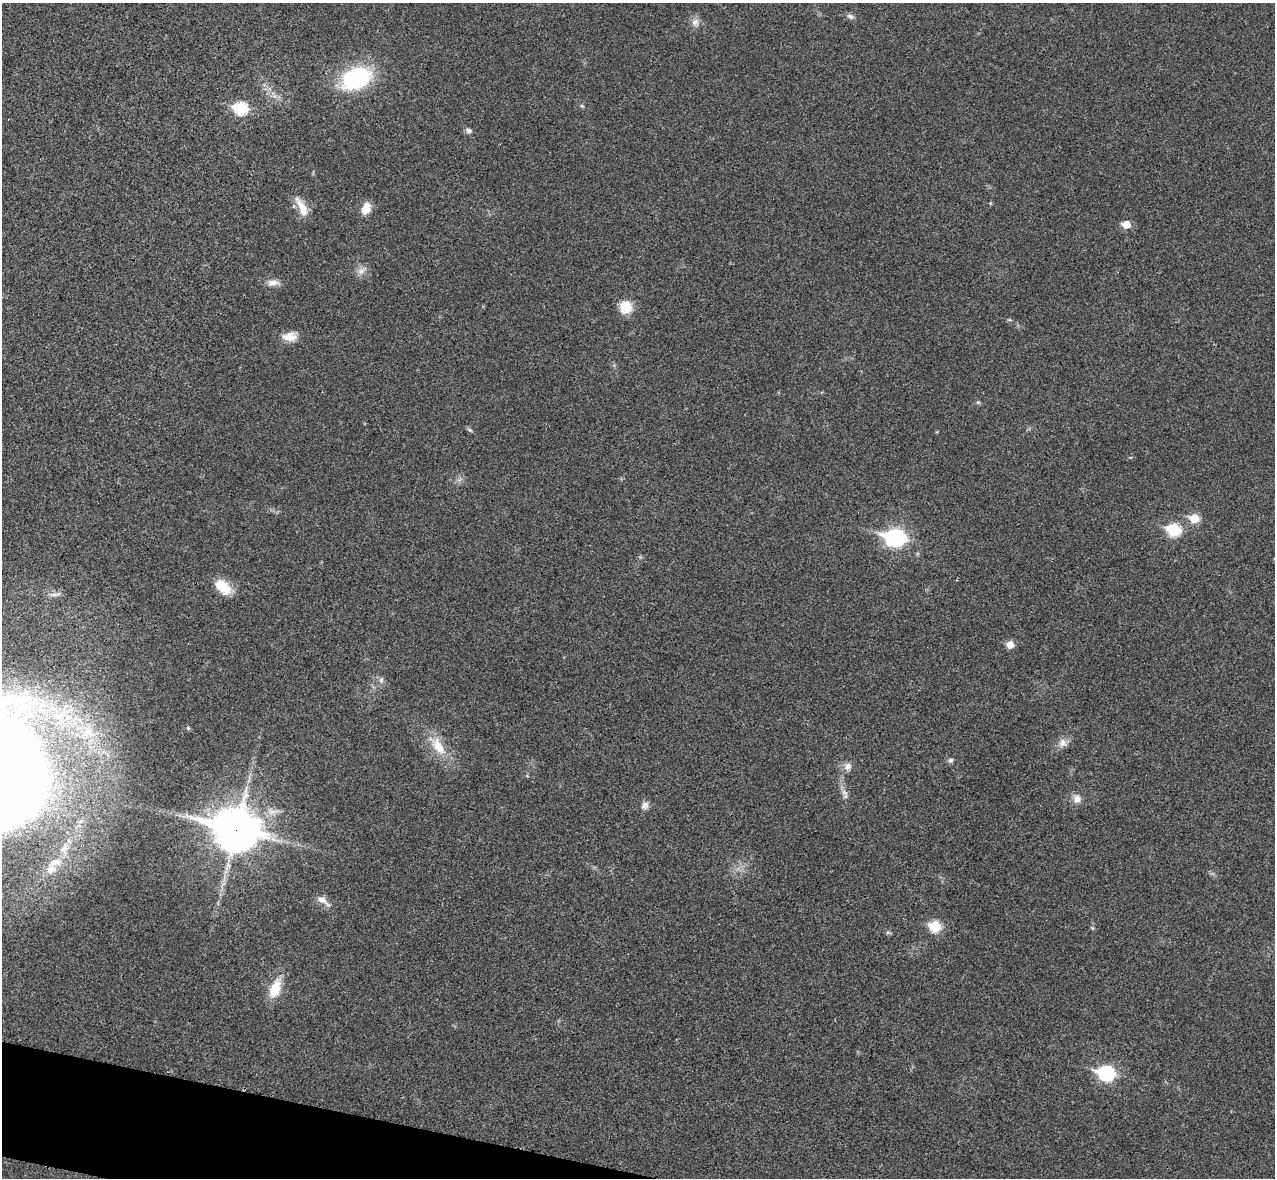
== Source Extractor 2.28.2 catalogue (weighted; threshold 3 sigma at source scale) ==
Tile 7 of 4 x 4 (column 3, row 2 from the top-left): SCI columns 2566-3838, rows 2534-3709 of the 5134 x 5189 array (HDU 1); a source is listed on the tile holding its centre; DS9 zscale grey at full resolution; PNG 1277 x 1180 px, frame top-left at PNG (2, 3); no overlay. Shown black and unused: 3% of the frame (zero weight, under 3 of 4 exposures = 6% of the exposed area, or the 3 px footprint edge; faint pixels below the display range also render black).
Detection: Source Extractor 2.28.2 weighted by HDU 2 'WHT'; one run over the whole footprint, this tile lists its part. Background 0.0207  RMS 0.0044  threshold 0.0197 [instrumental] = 3 sigma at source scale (4.5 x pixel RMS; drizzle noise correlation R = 1.50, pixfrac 1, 0.05/0.05 arcsec/px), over >= 5 px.
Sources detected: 36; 1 inside a brighter listed object's ellipse — not listed separately; the other 35 listed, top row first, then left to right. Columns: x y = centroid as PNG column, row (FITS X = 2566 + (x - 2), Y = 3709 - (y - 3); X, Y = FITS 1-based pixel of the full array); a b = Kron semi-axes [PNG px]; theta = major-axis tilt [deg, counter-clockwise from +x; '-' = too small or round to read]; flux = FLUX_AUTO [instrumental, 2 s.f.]
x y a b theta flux
850 16 10 6 -31 1.4
695 22 10 8 36 2.2
356 78 31 21 21 42
582 106 6 3 -18 0.54
241 108 7 6 - 40
468 131 7 6 - 1.2
302 208 25 9 -63 6.3
366 209 12 8 69 6.1
1126 224 6 5 - 7.7
361 271 10 8 26 2.4
272 283 16 8 -1 2.9
626 307 11 10 - 11
290 337 19 11 -1 5
978 402 5 5 - 0.62
469 430 8 3 -19 0.68
1194 518 6 6 - 13
1174 530 7 6 - 38
895 538 10 7 -4 140
223 587 21 13 -44 8.9
1010 645 6 5 - 6
381 680 10 6 81 1.3
62 713 27 11 43 11
1062 743 12 10 62 2.9
439 747 25 12 -59 9.3
951 760 7 6 - 0.96
848 766 10 9 - 2.4
844 792 10 6 -42 1.7
1077 799 11 10 - 3
645 805 11 9 63 2
236 829 18 14 -12 1300
55 862 19 9 20 4.8
323 900 20 8 -36 3.3
935 926 6 6 - 26
275 988 23 12 67 10
1106 1073 8 7 - 73
Overlapping masked pixels (flux is a lower limit): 1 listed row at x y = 236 829